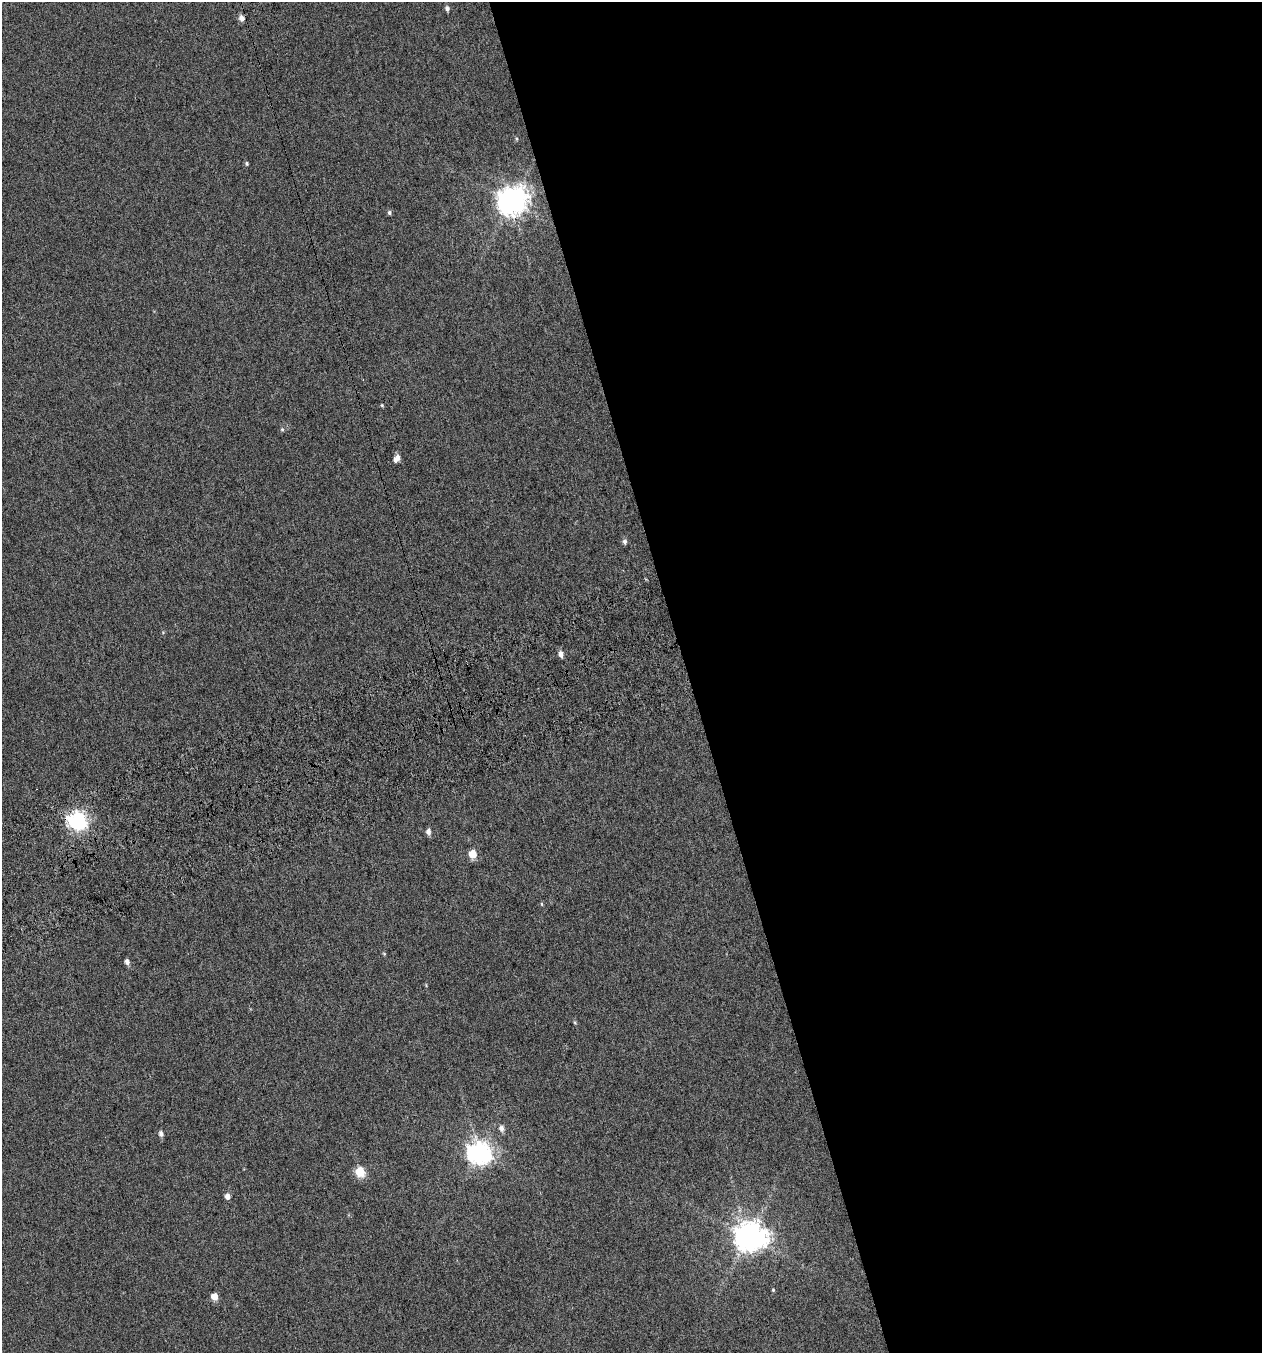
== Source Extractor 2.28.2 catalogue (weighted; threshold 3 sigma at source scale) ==
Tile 8 of 4 x 4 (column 4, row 2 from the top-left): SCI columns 3871-5130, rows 2753-4103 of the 5271 x 5511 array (HDU 1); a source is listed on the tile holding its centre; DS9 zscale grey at full resolution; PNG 1264 x 1355 px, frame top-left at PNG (2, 2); no overlay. Shown black and unused: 46% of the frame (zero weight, under 4 of 7 exposures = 3% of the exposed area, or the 3 px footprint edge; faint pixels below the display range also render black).
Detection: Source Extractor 2.28.2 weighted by HDU 2 'WHT'; one run over the whole footprint, this tile lists its part. Background -1.89e-04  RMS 0.0033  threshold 0.0137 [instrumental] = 3 sigma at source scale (4.09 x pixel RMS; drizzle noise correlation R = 1.36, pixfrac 0.8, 0.0396/0.0396 arcsec/px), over >= 5 px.
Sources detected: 25; all 25 listed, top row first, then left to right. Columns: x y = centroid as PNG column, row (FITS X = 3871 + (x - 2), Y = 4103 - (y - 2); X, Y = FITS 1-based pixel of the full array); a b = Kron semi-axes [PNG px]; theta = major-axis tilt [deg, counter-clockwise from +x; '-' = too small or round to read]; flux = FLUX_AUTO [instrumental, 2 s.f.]
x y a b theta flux
447 8 6 4 -69 0.87
241 18 6 6 - 1.6
247 163 5 5 - 0.44
511 201 9 9 - 410
389 212 6 4 -76 0.58
382 405 4 4 - 0.31
282 429 5 4 - 0.43
396 458 9 6 55 1.9
624 542 7 6 - 0.86
561 654 7 5 -77 1.6
77 821 7 7 - 120
428 832 6 5 - 1.6
472 854 5 5 - 8.5
542 904 6 4 -88 0.31
384 954 5 4 - 0.33
127 962 6 5 - 1.3
575 1023 5 3 - 0.32
501 1128 7 6 - 1.3
161 1134 6 5 - 1.1
479 1153 8 8 - 220
360 1172 6 5 - 17
227 1197 5 5 - 1.9
748 1237 10 9 - 480
773 1290 4 4 - 0.32
214 1297 5 5 - 4.8